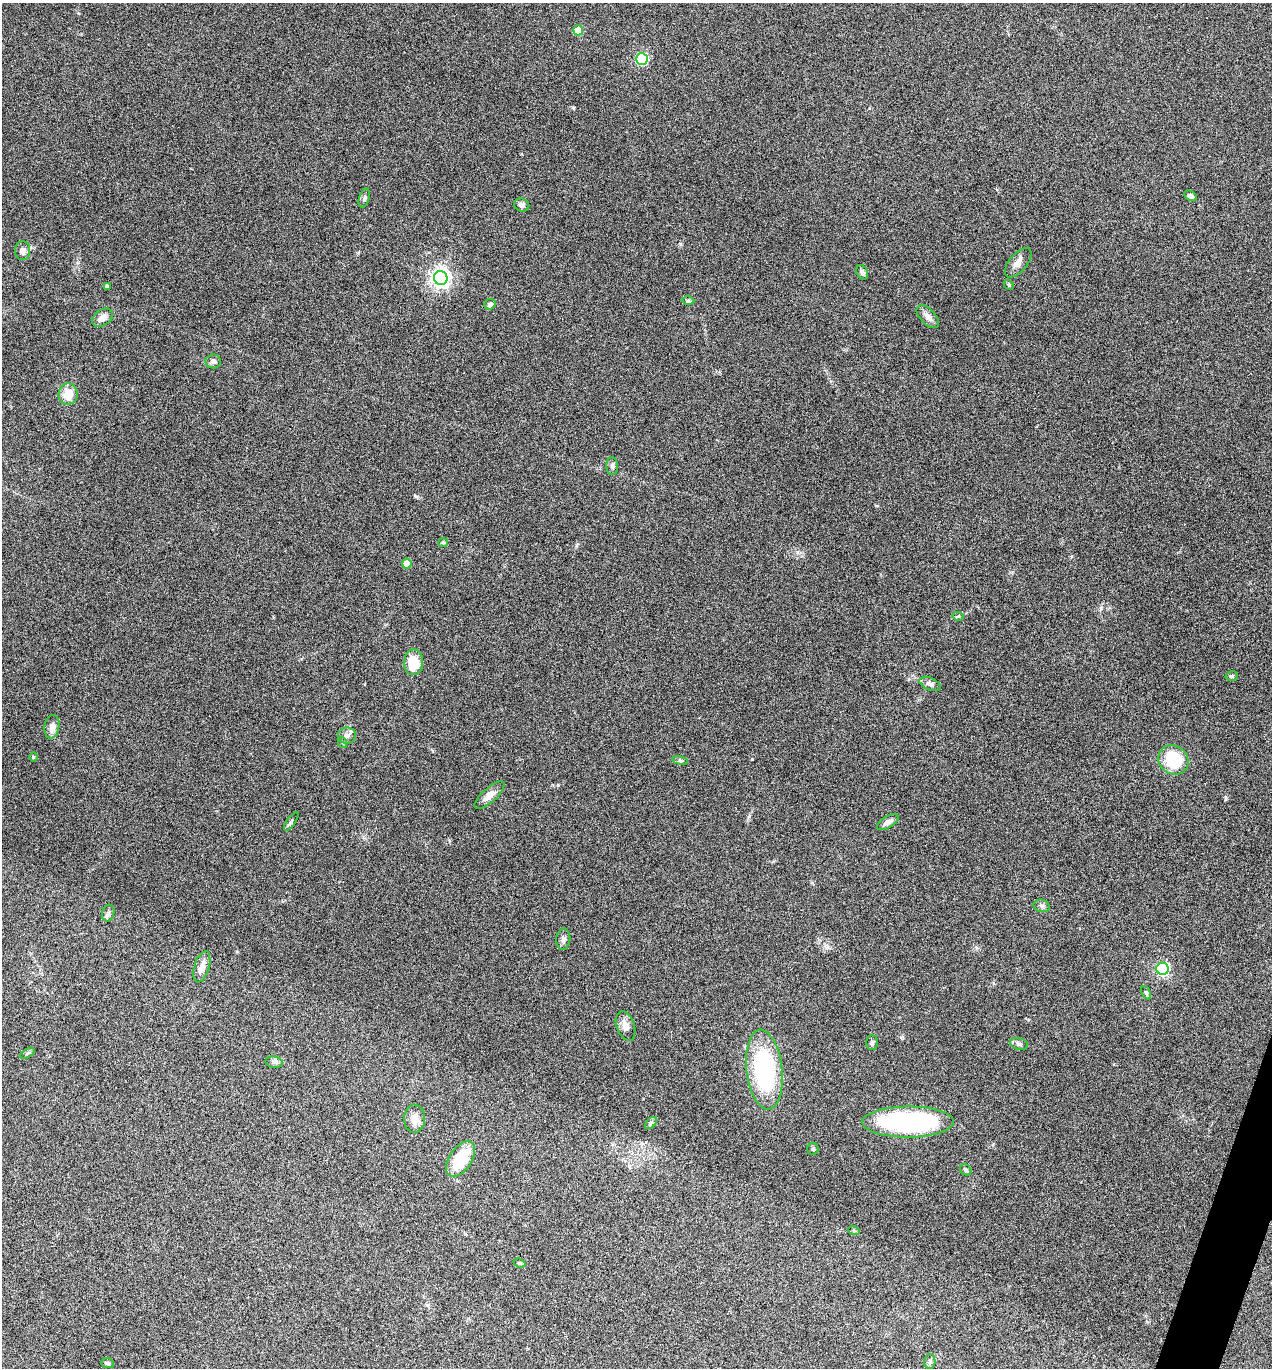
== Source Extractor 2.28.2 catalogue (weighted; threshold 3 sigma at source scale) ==
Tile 6 of 4 x 4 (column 2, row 2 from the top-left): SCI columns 1540-2809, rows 2736-4101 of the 5488 x 5474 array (HDU 1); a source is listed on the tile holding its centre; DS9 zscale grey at full resolution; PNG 1274 x 1370 px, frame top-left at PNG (2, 3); each listed source drawn as its Kron ellipse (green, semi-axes under 4 px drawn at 4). Shown black and unused: <1% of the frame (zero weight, under 5 of 9 exposures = <1% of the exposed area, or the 3 px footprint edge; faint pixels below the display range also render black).
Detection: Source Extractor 2.28.2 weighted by HDU 2 'WHT'; one run over the whole footprint, this tile lists its part. Background 0.171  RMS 0.0059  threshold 0.024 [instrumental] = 3 sigma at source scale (4.09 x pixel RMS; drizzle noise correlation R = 1.36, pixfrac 0.8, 0.05/0.05 arcsec/px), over >= 5 px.
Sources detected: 55; all 55 listed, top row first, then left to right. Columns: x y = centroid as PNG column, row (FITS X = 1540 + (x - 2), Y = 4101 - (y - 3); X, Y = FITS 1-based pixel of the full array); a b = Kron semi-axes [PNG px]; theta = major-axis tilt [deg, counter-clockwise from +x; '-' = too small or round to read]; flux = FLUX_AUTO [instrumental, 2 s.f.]
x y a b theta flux
578 30 5 5 - 13
642 59 6 6 - 60
1190 196 7 5 -28 1.7
364 198 10 5 72 1.3
522 205 8 6 -20 1.7
23 251 9 7 85 2.7
1018 263 17 9 50 3.7
862 272 7 5 -63 1.6
441 278 7 7 - 280
1009 285 5 4 - 0.69
107 286 4 3 - 1.1
688 301 6 4 1 0.85
490 304 6 5 - 1.5
928 317 14 7 -47 2.8
102 318 11 8 36 3.7
213 361 7 7 - 1.9
68 394 10 9 - 8.7
612 466 9 5 -89 1.4
443 543 5 4 - 0.66
407 564 5 4 - 8.5
958 616 6 3 -17 0.7
414 662 13 9 87 14
1232 676 6 4 15 0.84
930 684 11 6 -23 1.9
52 727 12 7 80 3.6
347 736 9 8 - 2.5
343 743 5 3 - 0.54
33 757 5 3 - 0.48
1173 760 16 14 -39 23
680 761 8 4 -9 0.9
489 795 19 7 42 4.3
291 821 11 2 55 0.82
888 822 12 5 31 2.5
1042 906 8 6 -15 1.5
108 913 8 6 73 1.3
563 939 10 7 83 1.7
202 967 16 7 73 4.7
1163 969 6 6 - 92
1146 993 7 4 -65 0.9
626 1026 15 9 -70 3.6
872 1043 7 6 - 1
1019 1044 9 5 -15 1.4
27 1053 8 3 31 0.84
274 1062 9 5 -9 1.3
764 1069 40 18 -83 65
414 1119 14 11 89 4.7
908 1122 46 15 0 90
651 1123 7 4 45 0.95
813 1149 6 5 - 0.82
461 1159 20 11 56 20
966 1170 6 5 - 0.94
854 1231 6 3 -20 0.54
519 1263 6 4 -25 0.7
930 1361 7 5 89 1
107 1363 6 5 - 1.2
Unlisted compact peaks at least as high as the median listed source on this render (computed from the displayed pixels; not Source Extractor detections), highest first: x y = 752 759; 558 785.